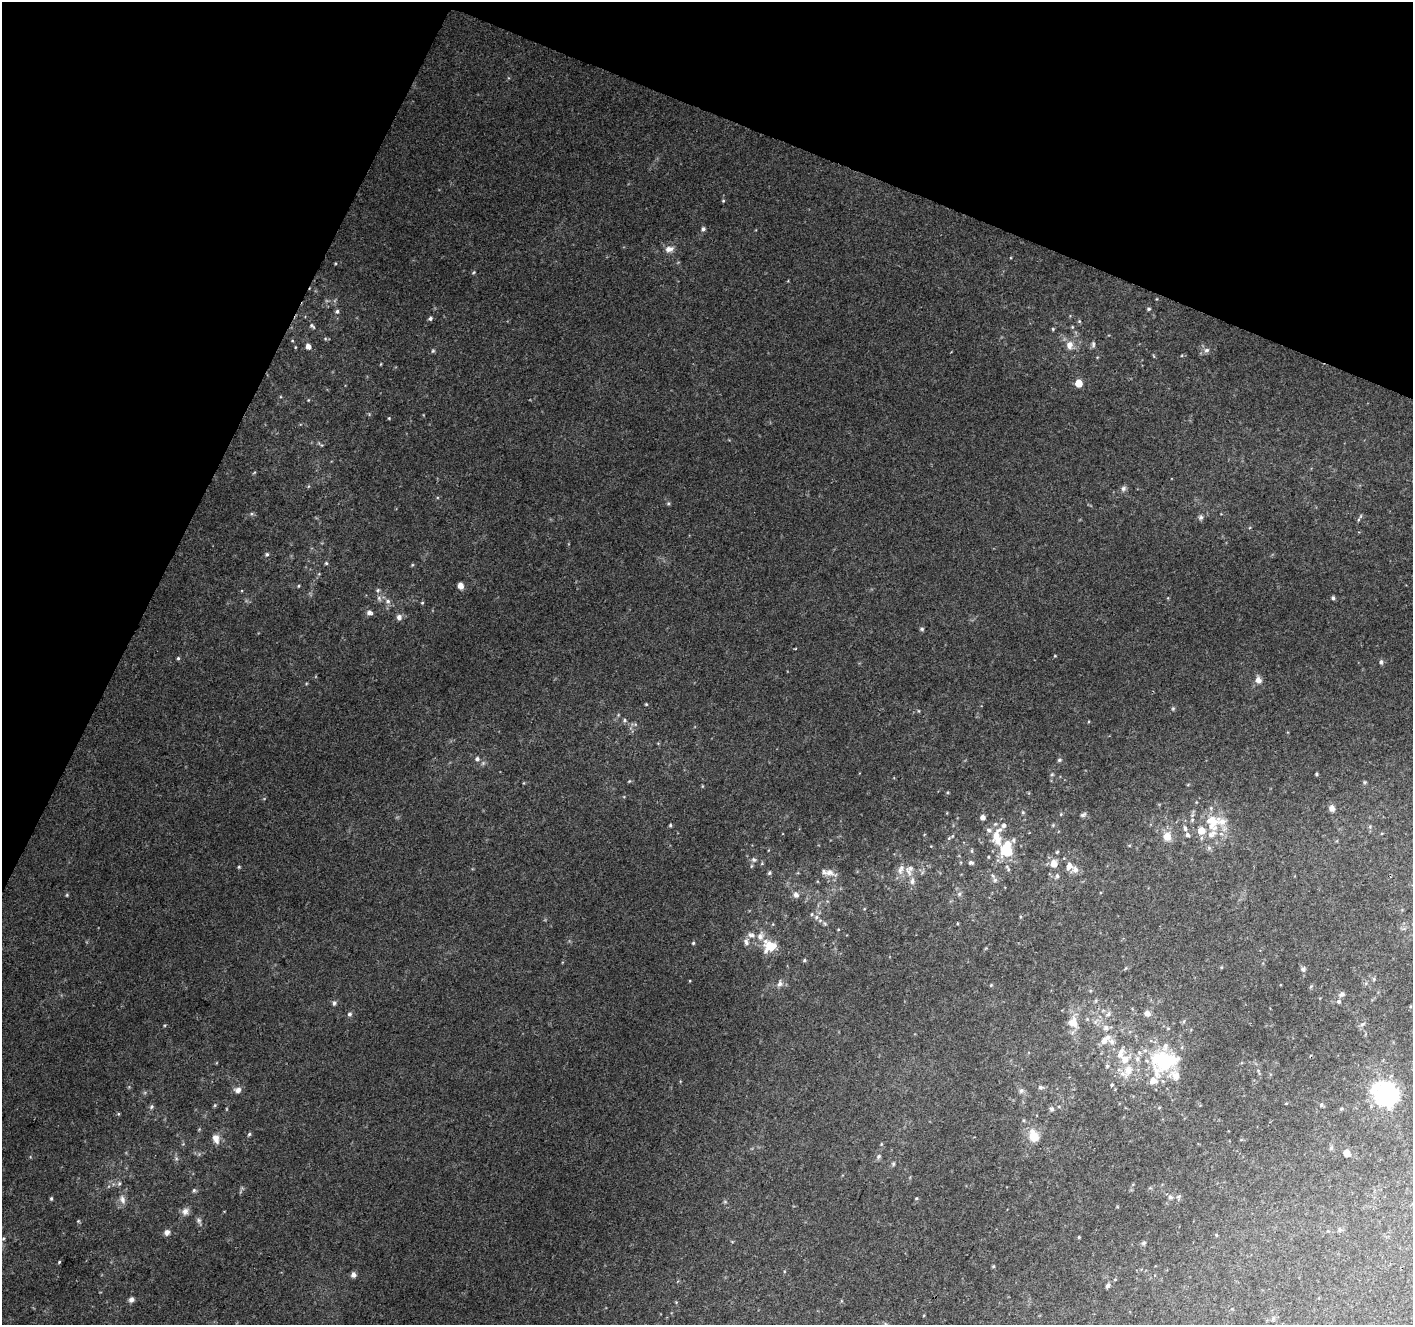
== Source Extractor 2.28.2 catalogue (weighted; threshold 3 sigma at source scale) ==
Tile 2 of 4 x 4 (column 2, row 1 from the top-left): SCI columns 1412-2822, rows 4174-5496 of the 5648 x 5767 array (HDU 1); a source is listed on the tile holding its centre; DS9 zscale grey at full resolution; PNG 1415 x 1327 px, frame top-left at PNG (2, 2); no overlay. Shown black and unused: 21% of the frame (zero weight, under 2 of 3 exposures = <1% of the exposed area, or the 3 px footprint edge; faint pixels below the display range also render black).
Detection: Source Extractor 2.28.2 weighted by HDU 2 'WHT'; one run over the whole footprint, this tile lists its part. Background 0.0643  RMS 0.0076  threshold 0.0341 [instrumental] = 3 sigma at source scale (4.5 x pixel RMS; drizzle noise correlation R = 1.50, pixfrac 1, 0.0396/0.0396 arcsec/px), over >= 5 px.
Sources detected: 189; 1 inside a brighter object's white glare — not listed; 26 inside a brighter listed object's ellipse — not listed separately; the other 162 listed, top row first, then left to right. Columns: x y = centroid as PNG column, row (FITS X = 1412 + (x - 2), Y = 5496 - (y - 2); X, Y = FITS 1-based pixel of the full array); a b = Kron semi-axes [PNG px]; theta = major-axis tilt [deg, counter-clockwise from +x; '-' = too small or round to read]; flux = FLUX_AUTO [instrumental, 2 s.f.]
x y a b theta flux
723 201 4 4 - 0.86
703 229 5 5 - 2.2
669 249 12 8 12 5.1
474 272 5 3 - 0.78
1157 299 4 3 - 0.62
1148 309 5 4 - 1.2
337 311 5 5 - 1.6
430 318 5 4 - 1.8
1079 321 5 4 - 1
312 326 9 5 -41 1.7
1072 327 5 4 - 0.88
1053 329 5 4 - 0.9
292 341 5 3 - 0.63
1093 344 8 5 84 1.8
1070 345 13 10 89 7
295 347 5 3 - 0.61
308 347 6 5 - 4.7
1206 350 8 7 - 2.8
433 351 6 5 - 1.1
1154 356 6 3 -70 0.75
381 364 4 3 - 0.58
1078 383 5 5 - 18
308 400 4 3 - 0.58
389 418 4 3 - 0.74
309 486 5 3 - 0.8
1123 489 8 7 - 2.5
668 503 6 5 - 1.1
251 514 6 4 45 1.2
1201 517 7 6 - 2.2
1358 520 7 3 71 1.3
267 554 6 5 - 1.4
326 563 4 4 - 1.1
412 565 5 4 - 0.87
299 586 4 3 - 0.86
460 586 6 5 - 6.2
378 590 6 5 - 1.3
379 598 8 6 -73 2.3
1333 598 4 4 - 1.7
388 601 7 7 - 3
422 603 5 4 - 0.92
369 612 7 6 - 3
399 617 7 6 - 3.5
922 629 5 4 - 1.6
1055 656 4 3 - 0.63
178 658 5 4 - 1.1
1381 662 7 5 -83 1.9
1258 680 7 6 - 5.7
646 704 4 4 - 0.73
1173 708 5 5 - 1.1
624 720 6 5 - 1.5
635 724 6 4 -18 1.3
477 759 6 6 - 2.2
1059 760 6 5 - 1.4
1052 774 5 5 - 1.1
1316 774 4 3 - 0.91
629 781 5 3 - 0.81
1365 782 5 5 - 0.99
702 786 5 3 - 0.65
947 792 5 3 - 0.81
1332 808 7 6 - 4.4
1023 812 5 4 - 0.95
1061 814 5 4 - 0.79
1083 815 8 5 25 1.8
1192 820 7 5 68 1.8
1212 821 23 20 -82 27
670 825 5 4 - 1
1053 825 5 4 - 0.85
1370 827 6 4 -74 1.2
1185 828 8 5 -75 2.3
1167 836 13 11 -82 8.7
997 837 37 16 -78 24
949 838 8 4 35 1.3
1209 848 6 5 - 1.6
972 851 6 4 -89 1
1057 852 4 4 - 0.91
754 860 8 6 -25 2.4
762 863 6 4 73 0.9
971 863 7 5 -9 2
1054 864 7 6 - 8.7
1069 866 9 6 74 5.1
239 867 4 4 - 0.95
901 869 16 8 74 5.6
1075 870 10 8 37 4.5
909 872 16 7 -59 5.5
769 873 6 5 - 1.5
830 873 20 9 -21 7.1
1057 876 7 5 77 1.6
995 880 8 7 - 2.8
959 894 7 6 - 2
67 895 4 4 - 0.86
796 895 8 7 - 3.9
816 917 6 6 - 2.1
825 924 6 5 - 1.3
760 936 15 10 65 7
746 942 11 7 -77 3.2
693 943 4 4 - 0.97
770 946 12 11 - 21
804 960 5 4 - 1.1
1221 967 4 4 - 0.78
1303 969 7 6 - 2.1
1374 979 6 4 -90 1.1
690 981 4 3 - 0.61
780 983 9 7 71 3.3
991 985 5 4 - 0.87
1342 994 9 6 22 2.5
1339 1001 5 5 - 1.9
334 1003 7 5 72 1.9
1147 1013 7 6 - 4.8
349 1014 6 6 - 2.1
1108 1014 8 6 51 2.8
1184 1021 6 4 71 1
1073 1022 19 15 -85 13
1362 1024 9 5 26 1.7
165 1025 4 3 - 0.79
1106 1028 9 8 - 4.1
1104 1041 11 8 54 5.9
1120 1054 16 7 67 6
1164 1061 33 21 74 49
1107 1066 5 5 - 1.4
1128 1070 19 12 63 13
1259 1072 11 3 -75 1.6
1112 1085 4 3 - 1.1
1040 1087 7 5 4 2.2
238 1090 8 6 3 4.5
1021 1090 7 6 - 2.6
1386 1094 9 8 - 600
215 1105 5 4 - 1
1321 1105 6 5 - 1.4
151 1107 6 5 - 1.6
1052 1109 7 6 - 2.1
1341 1109 5 4 - 0.99
249 1134 5 4 - 1.3
1034 1136 18 12 -70 13
216 1139 13 9 -78 6.1
881 1144 6 4 89 0.86
1331 1148 7 5 66 1.4
1347 1153 5 5 - 11
879 1156 8 6 47 2
176 1158 6 5 - 1.5
893 1164 6 5 - 1.4
119 1183 7 4 63 1.5
194 1190 6 5 - 1.4
1170 1197 8 7 - 2.3
1179 1197 9 6 58 2
51 1198 5 4 - 1.1
916 1198 4 4 - 0.84
122 1199 13 8 -73 4.8
725 1202 6 4 -19 0.9
185 1211 11 9 24 4.3
199 1220 8 8 - 2.3
78 1221 4 4 - 0.81
1339 1229 6 4 -89 1.3
167 1232 8 7 - 3.2
1216 1235 4 4 - 0.76
1079 1237 3 3 - 0.79
1143 1243 6 5 - 1.7
59 1262 4 3 - 0.79
993 1266 4 4 - 0.78
353 1275 6 6 - 3.2
1107 1286 6 4 62 1.9
131 1300 7 6 - 3
1273 1319 8 5 64 1.7